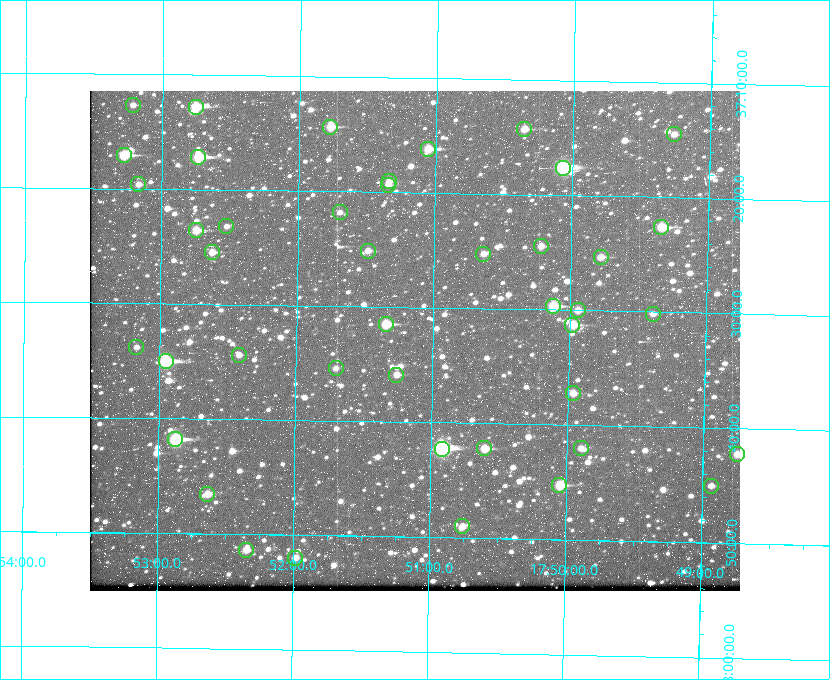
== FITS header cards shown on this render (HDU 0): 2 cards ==
NAXIS1  =                  650
NAXIS2  =                  500

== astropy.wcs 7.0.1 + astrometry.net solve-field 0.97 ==
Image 650 x 500 px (HDU 0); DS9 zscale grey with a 90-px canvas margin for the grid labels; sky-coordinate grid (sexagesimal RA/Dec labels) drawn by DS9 from the SOLVED WCS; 43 Tycho-2 reference stars matched to detected sources circled (green)
Header WCS: none
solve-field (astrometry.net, Tycho-2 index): SOLVED blind (the file carries no WCS)
Solved WCS: RA---TAN-SIP/DEC--TAN-SIP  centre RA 17:51:08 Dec +37:33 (267.78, +37.55 deg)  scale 5.23 arcsec/px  FOV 56.7' x 43.6'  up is +179 deg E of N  parity flipped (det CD > 0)
(file carries no celestial WCS; the grid is the blind solution)
Tycho-2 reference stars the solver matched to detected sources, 43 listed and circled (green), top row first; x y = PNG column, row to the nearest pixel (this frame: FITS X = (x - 90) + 1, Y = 500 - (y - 91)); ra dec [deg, ICRS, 3 dp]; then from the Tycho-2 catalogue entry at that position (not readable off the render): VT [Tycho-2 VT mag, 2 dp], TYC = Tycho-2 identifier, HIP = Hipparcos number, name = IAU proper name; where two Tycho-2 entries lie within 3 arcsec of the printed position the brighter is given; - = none
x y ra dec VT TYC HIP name
133 105 268.304 +37.212 11.98 2620-648-1 - -
196 107 268.189 +37.213 9.71 2620-542-1 - -
330 127 267.943 +37.240 10.39 2620-505-1 - -
524 129 267.589 +37.238 11.09 2619-212-1 - -
674 134 267.316 +37.242 12.03 2619-611-1 - -
428 149 267.764 +37.270 10.17 2620-784-1 - -
124 155 268.319 +37.285 9.88 2620-536-1 - -
198 157 268.183 +37.286 8.98 2620-786-1 87506 -
563 168 267.517 +37.293 8.96 2619-379-1 - -
389 181 267.835 +37.318 11.84 2620-340-1 - -
138 184 268.292 +37.327 11.78 2620-271-1 - -
388 185 267.836 +37.323 11.47 2620-19-1 - -
340 212 267.924 +37.364 11.94 2620-391-1 - -
226 226 268.131 +37.386 12.62 2620-526-1 - -
661 227 267.335 +37.377 10.60 2619-634-1 - -
196 230 268.186 +37.393 10.44 2620-175-1 - -
541 246 267.555 +37.408 11.50 2619-358-1 - -
368 251 267.871 +37.419 11.35 2620-812-1 - -
212 252 268.156 +37.424 11.25 2620-712-1 - -
483 254 267.660 +37.420 11.49 2619-130-1 - -
601 257 267.445 +37.422 11.17 2619-451-1 - -
553 306 267.531 +37.495 10.07 2619-274-1 - -
578 310 267.485 +37.500 11.33 2619-40-1 - -
653 314 267.347 +37.503 12.15 3088-638-1 - -
386 324 267.836 +37.525 9.96 3089-889-1 - -
572 325 267.494 +37.522 10.35 3088-270-1 - -
136 347 268.293 +37.563 12.13 3089-703-1 - -
239 355 268.105 +37.573 11.82 3089-995-1 - -
166 361 268.239 +37.584 8.64 3089-755-1 - -
336 368 267.927 +37.590 11.84 3089-1137-1 - -
396 375 267.815 +37.598 11.54 3089-1081-1 - -
573 393 267.491 +37.621 11.40 3088-1284-1 - -
175 439 268.219 +37.697 8.93 3089-671-1 - -
484 448 267.652 +37.703 11.04 3089-693-1 - -
581 448 267.474 +37.700 11.92 3088-786-1 - -
442 449 267.730 +37.705 8.13 3089-1203-1 87349 -
737 454 267.188 +37.704 11.69 3088-330-1 - -
559 485 267.512 +37.755 10.10 3089-2332-1 - -
711 486 267.234 +37.751 12.40 3088-1142-1 - -
207 494 268.159 +37.775 11.22 3089-2245-1 - -
462 526 267.689 +37.817 11.78 3089-2065-1 - -
246 550 268.087 +37.856 11.54 3089-2086-1 - -
295 558 267.996 +37.867 12.03 3089-2079-1 - -